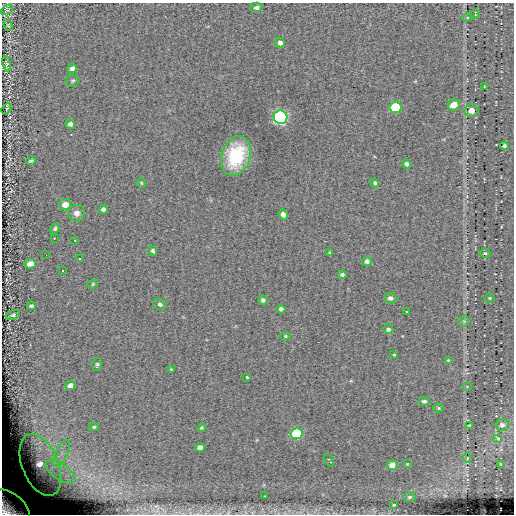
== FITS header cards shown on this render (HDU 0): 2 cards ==
NAXIS1  =                  512
NAXIS2  =                  512

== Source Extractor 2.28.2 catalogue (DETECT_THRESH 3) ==
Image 512 x 512 px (HDU 0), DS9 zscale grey, 1 PNG px = 1 image px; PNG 516 x 516 px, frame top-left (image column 1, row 512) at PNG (2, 3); each listed source drawn as its Kron ellipse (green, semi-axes under 4 px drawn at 4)
Background 0.119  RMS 5.4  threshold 16.1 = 3 sigma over >= 5 px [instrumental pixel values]
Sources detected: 78; all 78 listed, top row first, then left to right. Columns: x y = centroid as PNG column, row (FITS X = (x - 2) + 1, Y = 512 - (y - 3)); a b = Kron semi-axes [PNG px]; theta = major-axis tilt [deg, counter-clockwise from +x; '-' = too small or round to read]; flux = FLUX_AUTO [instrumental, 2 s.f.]
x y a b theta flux
256 7 6 5 - 1100
7 10 7 4 29 520
475 14 4 2 - 320
467 17 5 3 - 310
8 25 5 4 - 430
280 43 5 4 - 1200
6 64 8 4 -78 730
72 68 5 4 - 1200
73 81 7 6 - 590
484 86 3 2 - 210
454 105 6 5 - 5200
395 107 6 6 - 15000
7 109 6 4 45 210
471 111 7 6 - 2900
281 117 7 6 - 91000
70 124 5 4 - 1100
504 146 4 4 - 700
236 156 20 14 71 24000
31 161 5 4 - 540
406 164 4 4 - 840
141 183 5 4 - 390
375 183 5 4 - 600
65 205 6 5 - 3100
103 209 4 4 - 1100
77 213 8 8 - 1900
283 215 5 4 - 2000
55 229 5 4 - 600
54 238 3 2 - 13000
75 240 3 2 - 13000
153 251 5 4 - 820
330 253 4 3 - 420
485 253 5 4 - 570
46 255 2 2 - 13000
80 259 3 3 - 13000
367 261 5 5 - 1100
30 264 5 4 - 3000
63 270 3 3 - 13000
342 275 4 4 - 910
93 284 5 4 - 440
390 298 6 5 - 1200
490 298 5 4 - 430
263 300 5 4 - 890
160 304 6 5 - 860
31 306 4 3 - 680
281 309 4 4 - 1200
407 312 3 2 - 390
13 315 7 4 23 740
464 321 5 5 - 690
388 329 5 5 - 960
285 336 5 4 - 420
394 355 3 2 - 270
448 360 4 3 - 370
97 364 7 5 76 590
171 369 4 3 - 290
247 377 3 3 - 1800
70 385 5 4 - 1600
467 386 5 3 - 300
424 401 5 4 - 850
439 408 5 4 - 440
470 425 4 2 - 370
502 425 6 6 - 1300
94 427 5 4 - 490
201 428 4 3 - 450
296 434 6 5 - 25000
498 438 4 3 - 310
200 447 5 4 - 1600
62 453 15 6 64 3100
467 458 4 4 - 370
329 460 6 2 -59 580
407 464 3 3 - 300
40 465 33 18 -67 14000
392 465 5 4 - 4400
501 465 3 2 - 220
60 472 17 8 -35 5600
265 496 2 2 - 210
409 497 6 5 - 680
394 505 4 3 - 380
9 508 23 14 -37 17000
At the frame edge (FLAGS 8, measured only in part): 1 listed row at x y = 9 508